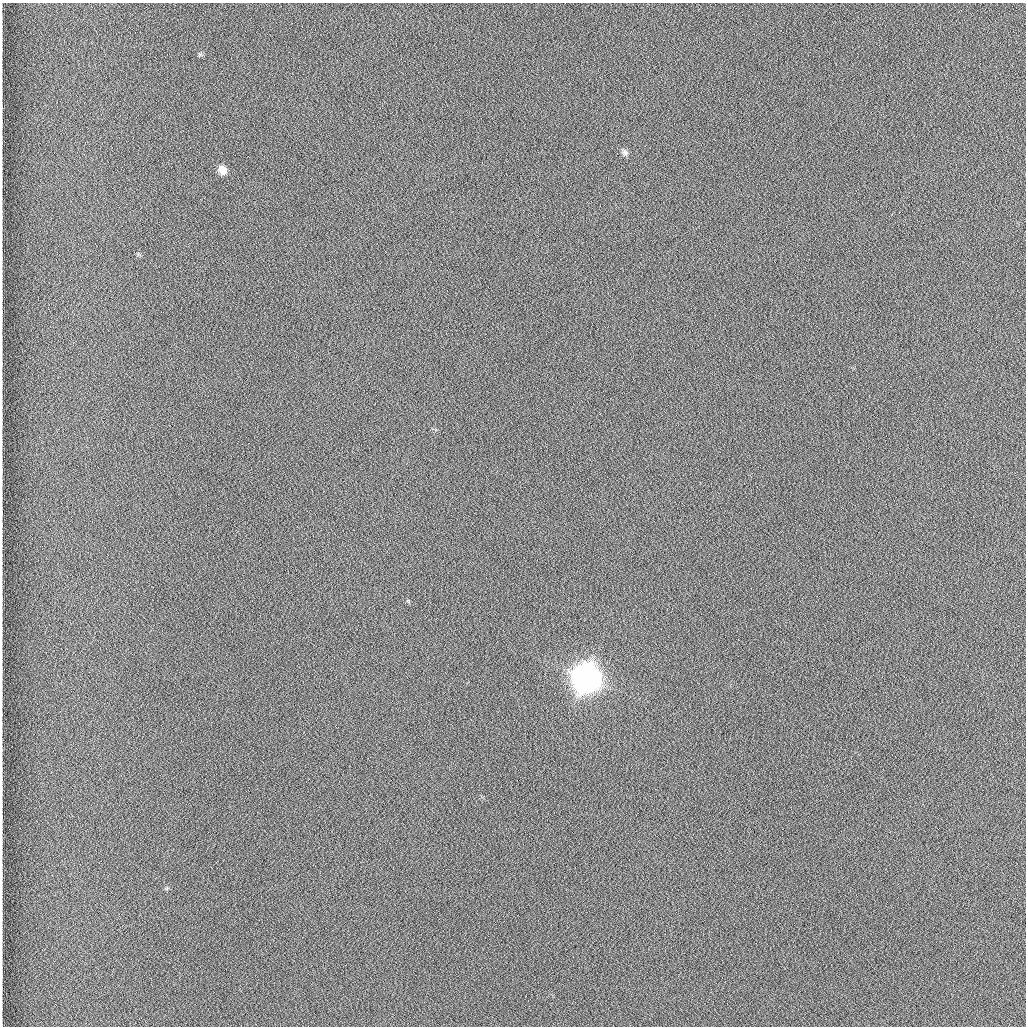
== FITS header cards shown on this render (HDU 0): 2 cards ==
NAXIS1  =                 1024 /fastest changing axis
NAXIS2  =                 1024 /next to fastest changing axis

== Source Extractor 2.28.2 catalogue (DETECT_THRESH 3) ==
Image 1024 x 1024 px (HDU 0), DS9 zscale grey, 1 PNG px = 1 image px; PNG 1028 x 1028 px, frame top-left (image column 1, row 1024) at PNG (2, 3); no overlay
Background 1260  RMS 5.9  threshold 17.7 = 3 sigma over >= 5 px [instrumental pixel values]
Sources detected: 4; all 4 listed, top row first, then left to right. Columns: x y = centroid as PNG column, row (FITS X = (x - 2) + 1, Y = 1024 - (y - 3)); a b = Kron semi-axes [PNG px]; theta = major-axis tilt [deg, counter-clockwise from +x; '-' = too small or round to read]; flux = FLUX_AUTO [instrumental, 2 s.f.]
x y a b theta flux
200 54 6 5 - 690
625 153 9 8 - 1400
222 170 10 8 -49 4100
586 678 11 10 - 990000